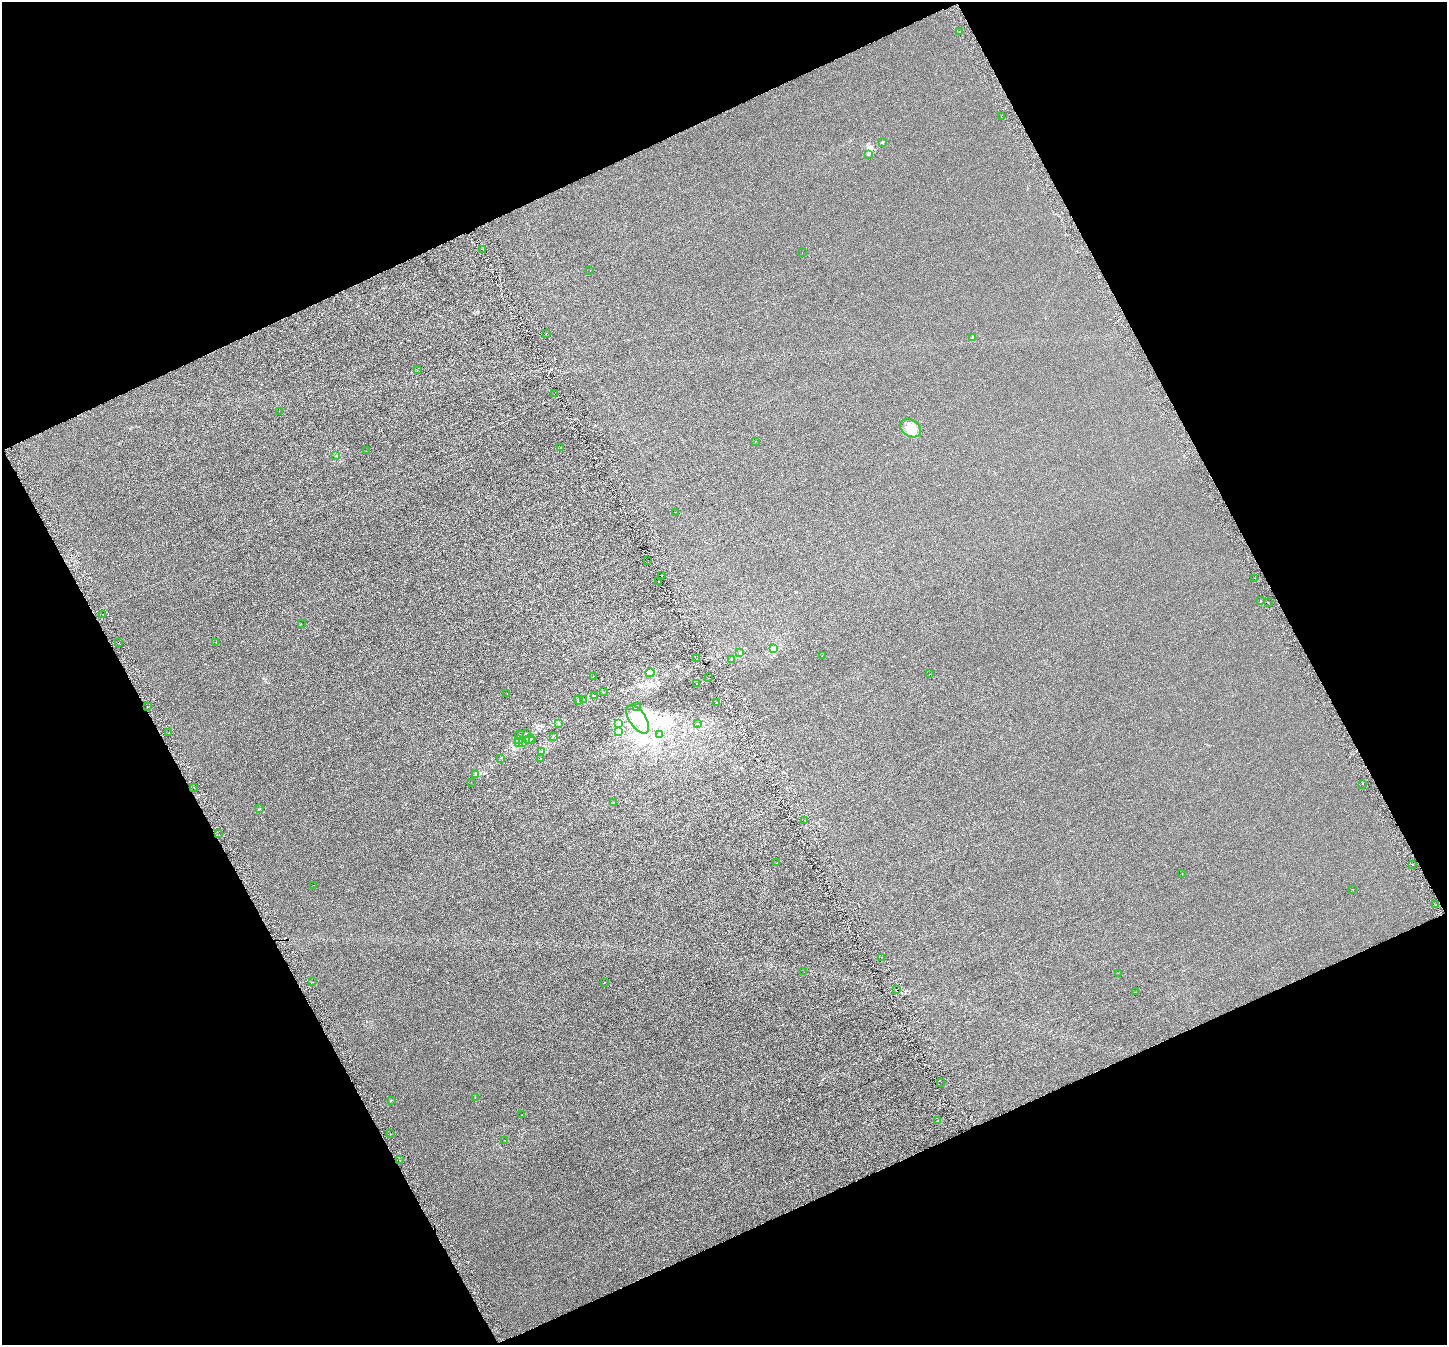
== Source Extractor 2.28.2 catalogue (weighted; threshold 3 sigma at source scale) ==
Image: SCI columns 30-5808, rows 171-5539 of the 5833 x 5653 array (HDU 1 of 3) = the unmasked area's bounding box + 8 px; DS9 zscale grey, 4 x 4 block average (1 PNG px = mean of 4 x 4 image px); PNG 1449 x 1347 px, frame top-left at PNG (2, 2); each listed source drawn as its Kron ellipse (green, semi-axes under 4 px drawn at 4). Shown black and unused: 45% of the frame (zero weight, under 4 of 8 exposures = <1% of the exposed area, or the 3 px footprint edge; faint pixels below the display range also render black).
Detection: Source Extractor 2.28.2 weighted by HDU 2 'WHT'. Background -3.55e-04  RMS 0.0014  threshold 0.00564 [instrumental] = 3 sigma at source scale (4.09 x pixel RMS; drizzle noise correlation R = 1.36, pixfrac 0.8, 0.0396/0.0396 arcsec/px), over >= 5 px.
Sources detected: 133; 7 inside a brighter object's white glare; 25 cosmic-ray / hot-pixel residue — neither listed nor drawn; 4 coinciding with a brighter row at this scale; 4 inside a brighter listed object's ellipse — not listed separately; the other 93 listed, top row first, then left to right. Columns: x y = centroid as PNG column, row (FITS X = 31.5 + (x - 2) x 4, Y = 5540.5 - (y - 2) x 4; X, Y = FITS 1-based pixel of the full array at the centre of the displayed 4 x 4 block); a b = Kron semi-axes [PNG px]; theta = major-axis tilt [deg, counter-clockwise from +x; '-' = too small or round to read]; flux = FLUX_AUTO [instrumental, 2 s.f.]
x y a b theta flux
959 32 2 2 - 1.5
1001 117 2 2 - 0.3
882 142 2 2 - 0.35
869 154 3 2 - 0.65
483 249 2 2 - 0.13
802 252 2 2 - 0.093
590 271 2 2 - 0.12
546 333 2 2 - 0.14
973 337 3 2 - 0.68
417 370 2 2 - 0.17
554 394 2 2 - 0.2
279 411 2 2 - 0.088
911 428 11 8 -32 12
755 441 2 2 - 0.12
561 447 2 2 - 0.26
366 451 2 2 - 0.11
336 455 2 2 - 0.23
675 512 2 2 - 0.11
648 560 2 2 - 0.19
661 576 2 2 - 0.1
1255 578 2 2 - 0.15
659 582 2 2 - 4.1
1261 600 2 2 - 0.32
1268 602 2 2 - 0.2
102 614 2 2 - 0.26
301 623 2 2 - 0.18
216 642 2 2 - 0.17
119 643 2 2 - 0.22
774 649 3 2 - 1.1
740 652 2 2 - 0.21
822 656 2 2 - 0.16
697 659 2 2 - 0.13
731 660 2 2 - 0.11
650 673 4 3 - 3.7
930 674 2 2 - 0.12
593 676 2 2 - 0.11
708 678 2 2 - 0.34
697 683 2 2 - 0.22
604 692 2 2 - 0.29
507 694 2 2 - 0.12
594 695 3 2 - 0.42
578 700 4 3 - 1
584 700 3 2 - 0.88
717 702 2 2 - 0.32
147 706 2 2 - 0.16
637 707 2 2 - 0.17
638 719 16 8 -56 10
697 723 2 2 - 0.16
558 724 2 2 - 0.15
618 724 4 2 - 0.99
618 731 2 2 - 0.22
169 733 2 2 - 0.2
520 734 2 2 - 0.1
527 734 2 2 - 0.3
660 734 2 2 - 0.13
553 736 2 2 - 0.21
529 739 5 2 - 1.4
518 740 2 2 - 0.26
532 741 2 2 - 0.27
518 742 2 2 - 0.42
522 742 3 2 - 0.71
542 751 2 2 - 0.24
501 758 2 2 - 0.28
541 758 2 2 - 0.13
476 774 4 3 - 1.1
471 782 2 2 - 0.077
1362 784 2 2 - 0.64
193 787 2 2 - 0.44
614 802 2 2 - 0.27
259 809 3 2 - 0.33
804 820 2 2 - 0.59
219 834 2 2 - 1.4
777 863 2 2 - 0.29
1413 865 2 2 - 0.42
1182 873 2 2 - 0.092
314 885 2 2 - 0.16
1353 889 2 2 - 0.21
1436 905 2 2 - 0.16
882 957 2 2 - 0.13
804 972 2 2 - 0.09
1118 973 2 2 - 0.21
312 981 2 2 - 0.24
604 983 2 2 - 0.15
897 990 2 2 - 0.16
1136 992 2 2 - 0.13
941 1082 2 2 - 0.12
475 1098 2 2 - 0.17
391 1100 2 2 - 0.24
522 1115 2 2 - 0.13
938 1121 2 2 - 0.2
390 1134 2 2 - 0.28
505 1140 2 2 - 0.13
400 1160 2 2 - 0.39
Overlapping masked pixels (flux is a lower limit): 1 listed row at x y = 897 990
Diffuse or blended objects may show on this block-average render without a row.